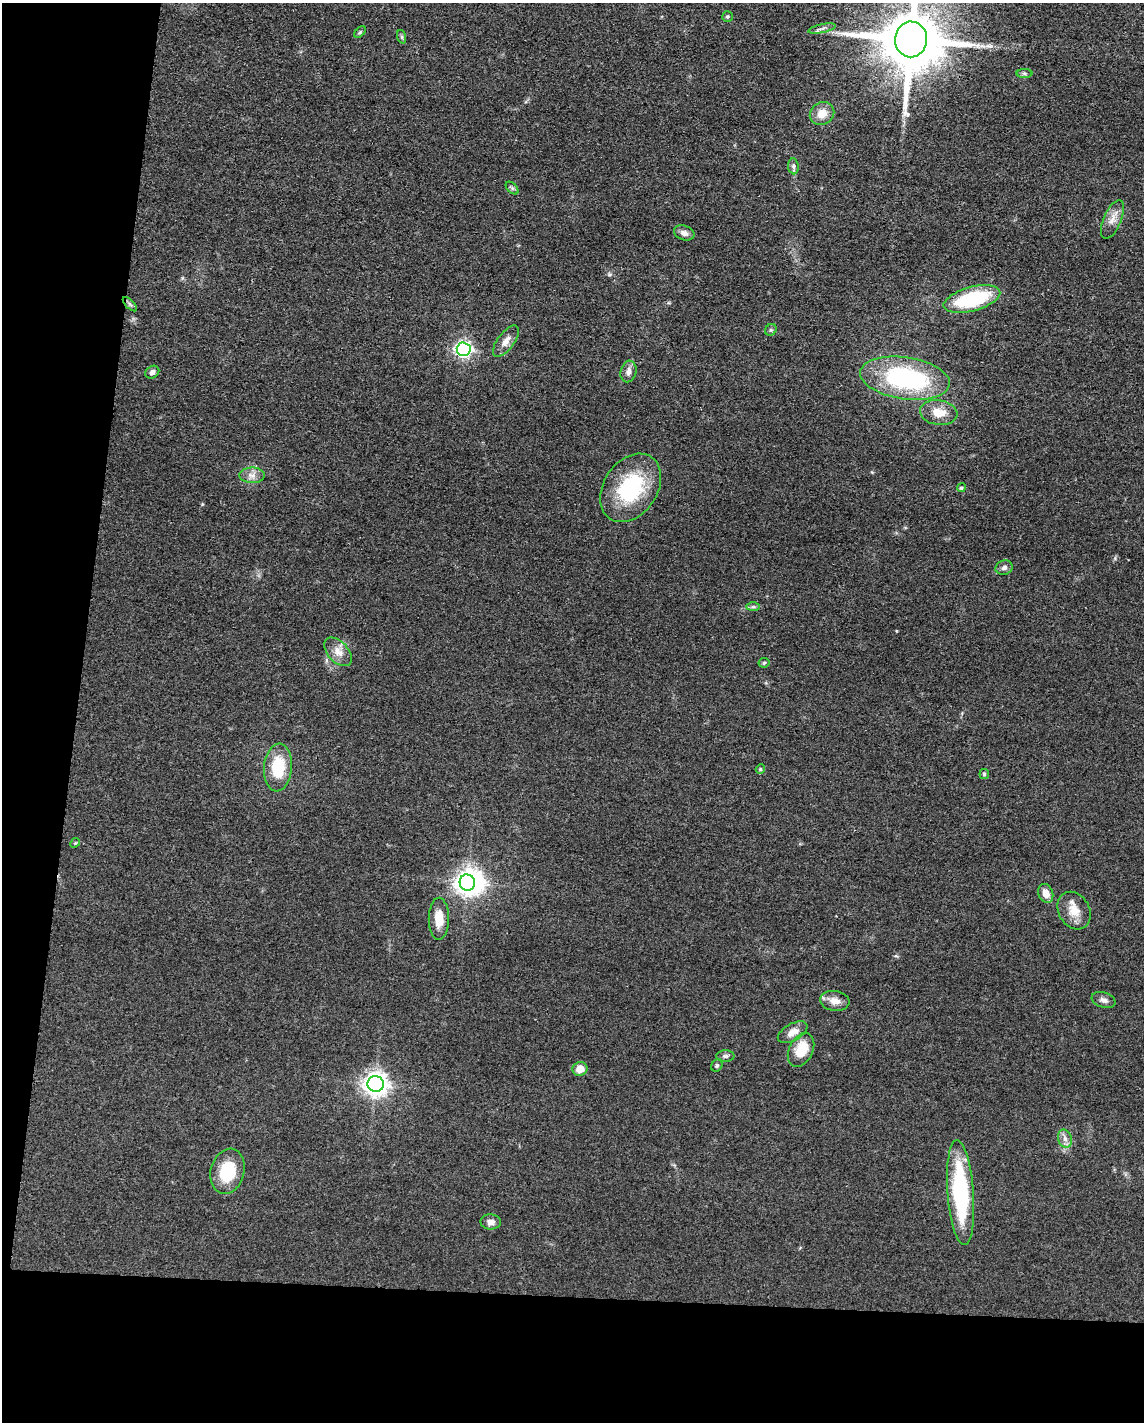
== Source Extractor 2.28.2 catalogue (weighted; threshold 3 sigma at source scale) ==
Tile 9 of 4 x 3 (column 1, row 3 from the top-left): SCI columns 4-1145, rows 225-1644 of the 4577 x 4600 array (HDU 1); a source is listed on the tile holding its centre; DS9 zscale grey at full resolution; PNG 1146 x 1424 px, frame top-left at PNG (2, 3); each listed source drawn as its Kron ellipse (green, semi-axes under 4 px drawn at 4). Shown black and unused: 15% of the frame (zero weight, under 3 of 4 exposures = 1% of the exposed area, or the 3 px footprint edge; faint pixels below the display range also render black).
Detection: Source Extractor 2.28.2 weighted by HDU 2 'WHT'; one run over the whole footprint, this tile lists its part. Background 0.049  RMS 0.0063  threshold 0.0284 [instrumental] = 3 sigma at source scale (4.5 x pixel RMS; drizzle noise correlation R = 1.50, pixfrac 1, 0.05/0.05 arcsec/px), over >= 5 px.
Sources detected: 48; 1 inside a brighter object's white glare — neither listed nor drawn; the other 47 listed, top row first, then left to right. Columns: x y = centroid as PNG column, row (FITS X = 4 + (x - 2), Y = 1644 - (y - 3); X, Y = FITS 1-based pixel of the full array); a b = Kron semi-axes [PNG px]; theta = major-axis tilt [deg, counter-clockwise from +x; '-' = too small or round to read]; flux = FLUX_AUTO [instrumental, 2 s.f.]
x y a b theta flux
727 16 5 5 - 0.98
822 29 14 3 12 2
360 32 7 4 45 0.96
402 37 7 4 -71 0.98
911 39 18 16 88 5600
1024 73 8 4 -1 1.2
822 114 12 11 - 7.6
793 166 8 5 -85 1.6
512 188 8 4 -45 1.2
1112 219 20 9 67 6
684 233 10 7 -19 3.4
972 299 29 12 15 52
130 304 9 3 -45 1.3
771 330 6 5 - 1.3
506 341 18 8 53 5
464 349 7 6 - 180
628 371 11 8 76 3.4
152 372 7 6 - 2.3
905 378 45 21 -8 89
939 413 19 12 -8 10
252 475 12 7 -2 4
631 488 37 26 55 51
961 488 4 4 - 1.2
1004 568 9 7 17 2.2
753 607 7 4 0 1.3
338 652 17 10 -47 6.1
764 663 5 5 - 0.78
278 767 24 14 85 24
760 769 5 4 - 0.78
984 774 5 5 - 0.97
75 843 5 4 - 0.73
467 883 8 7 - 470
1046 893 10 7 -70 5.7
1074 911 20 15 -60 9.8
439 919 21 10 89 9
1104 1000 12 7 -19 2.8
835 1001 15 10 -9 5.4
793 1032 16 8 29 5.5
801 1050 18 12 64 14
725 1056 9 6 0 1.8
717 1065 6 5 - 1.2
580 1069 7 7 - 7.7
376 1084 8 8 - 530
1065 1139 9 6 -74 3.1
227 1171 23 16 75 25
961 1193 52 13 -86 70
491 1222 10 7 -1 3.2
Overlapping masked pixels (flux is a lower limit): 1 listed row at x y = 911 39
Isophote crosses this tile's border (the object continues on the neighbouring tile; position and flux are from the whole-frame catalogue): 1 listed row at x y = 911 39